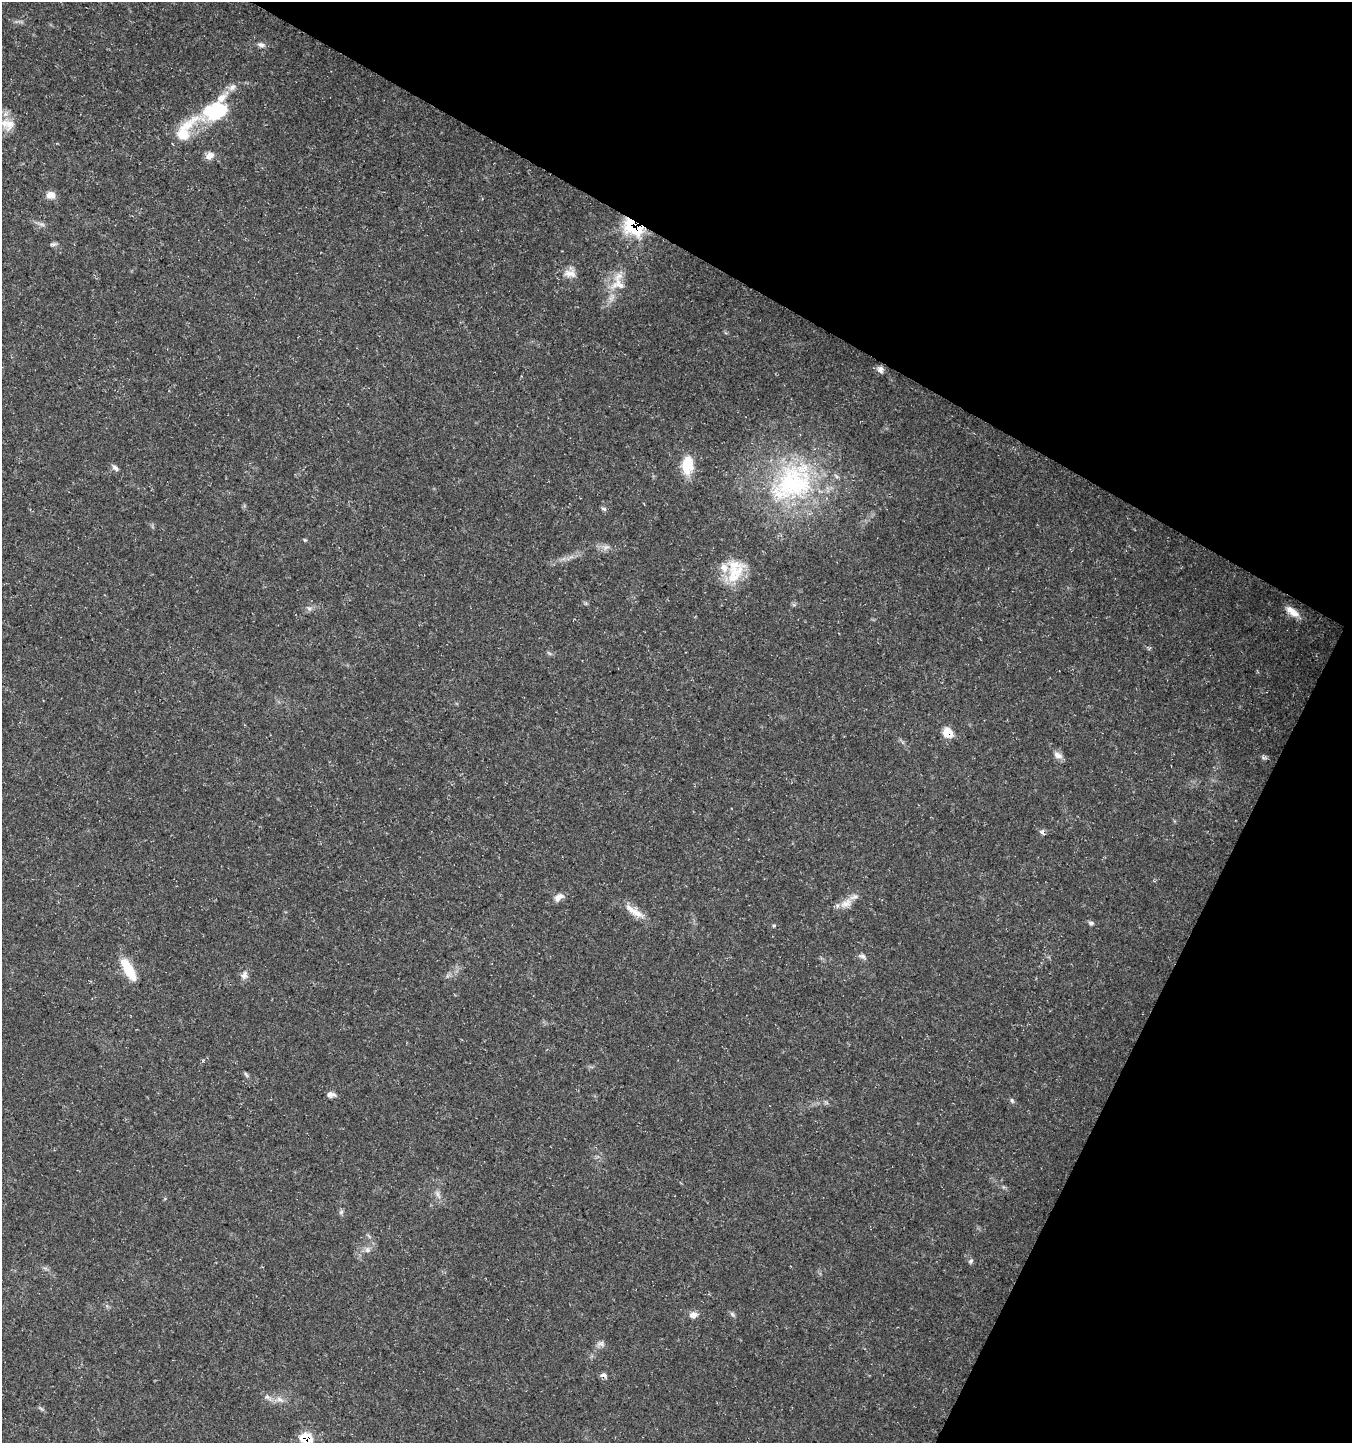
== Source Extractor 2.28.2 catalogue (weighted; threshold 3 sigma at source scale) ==
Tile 8 of 4 x 4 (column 4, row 2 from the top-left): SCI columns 4315-5664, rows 2882-4322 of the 5865 x 5771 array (HDU 1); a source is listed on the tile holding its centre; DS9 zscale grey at full resolution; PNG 1354 x 1445 px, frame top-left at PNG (2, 2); no overlay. Shown black and unused: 27% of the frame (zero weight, under 3 of 5 exposures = <1% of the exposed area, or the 3 px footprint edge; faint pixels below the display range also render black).
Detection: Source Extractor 2.28.2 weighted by HDU 2 'WHT'; one run over the whole footprint, this tile lists its part. Background 0.0388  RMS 0.0025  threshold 0.0112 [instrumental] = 3 sigma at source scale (4.5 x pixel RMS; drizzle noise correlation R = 1.50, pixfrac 1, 0.0396/0.0396 arcsec/px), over >= 5 px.
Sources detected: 52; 8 inside a brighter listed object's ellipse — not listed separately; the other 44 listed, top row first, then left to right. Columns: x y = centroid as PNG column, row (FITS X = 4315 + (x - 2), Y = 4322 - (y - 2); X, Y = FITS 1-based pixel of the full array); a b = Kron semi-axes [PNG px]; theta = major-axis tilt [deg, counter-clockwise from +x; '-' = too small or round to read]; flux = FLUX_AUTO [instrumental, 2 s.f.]
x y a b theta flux
261 45 10 6 -11 0.85
216 111 42 21 21 17
10 124 15 13 -71 3
183 134 19 18 - 5.5
210 156 11 8 37 1.7
50 195 11 9 -2 1.7
631 228 25 12 -46 17
53 244 8 5 0 0.58
570 273 18 10 -6 2.1
618 284 23 15 2 4.5
880 369 10 7 -64 1.1
687 465 21 12 83 6.5
115 468 10 5 -41 0.76
792 484 66 49 27 42
603 509 8 4 -19 0.44
305 540 6 3 -32 0.26
606 547 10 6 39 0.93
735 574 38 17 55 7.9
309 608 7 4 -18 0.51
1292 611 18 8 -37 2.6
948 732 12 10 -47 3.4
1058 755 13 8 -34 1.4
1042 832 7 7 - 0.69
557 898 11 8 82 1.3
846 903 19 11 33 2.7
634 911 33 8 -33 3.4
1091 923 6 5 - 0.64
774 925 5 4 - 0.31
862 956 11 6 -29 0.82
129 970 28 10 -61 6.2
244 975 11 8 70 1.2
246 1074 8 4 -62 0.45
331 1094 10 6 -3 1.1
1012 1100 8 5 -63 0.46
437 1194 11 5 -72 0.9
341 1212 7 4 45 0.46
367 1250 7 6 - 0.8
971 1261 7 5 45 0.52
732 1314 9 4 -45 0.52
693 1315 11 8 7 1.5
601 1344 10 6 -18 0.9
603 1375 8 6 10 0.89
280 1399 12 7 -32 1.4
306 1438 13 11 -6 5.6
Overlapping masked pixels (flux is a lower limit): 3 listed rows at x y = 631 228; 948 732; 306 1438
Isophote crosses this tile's border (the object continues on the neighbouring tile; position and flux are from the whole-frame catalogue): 1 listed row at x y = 306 1438